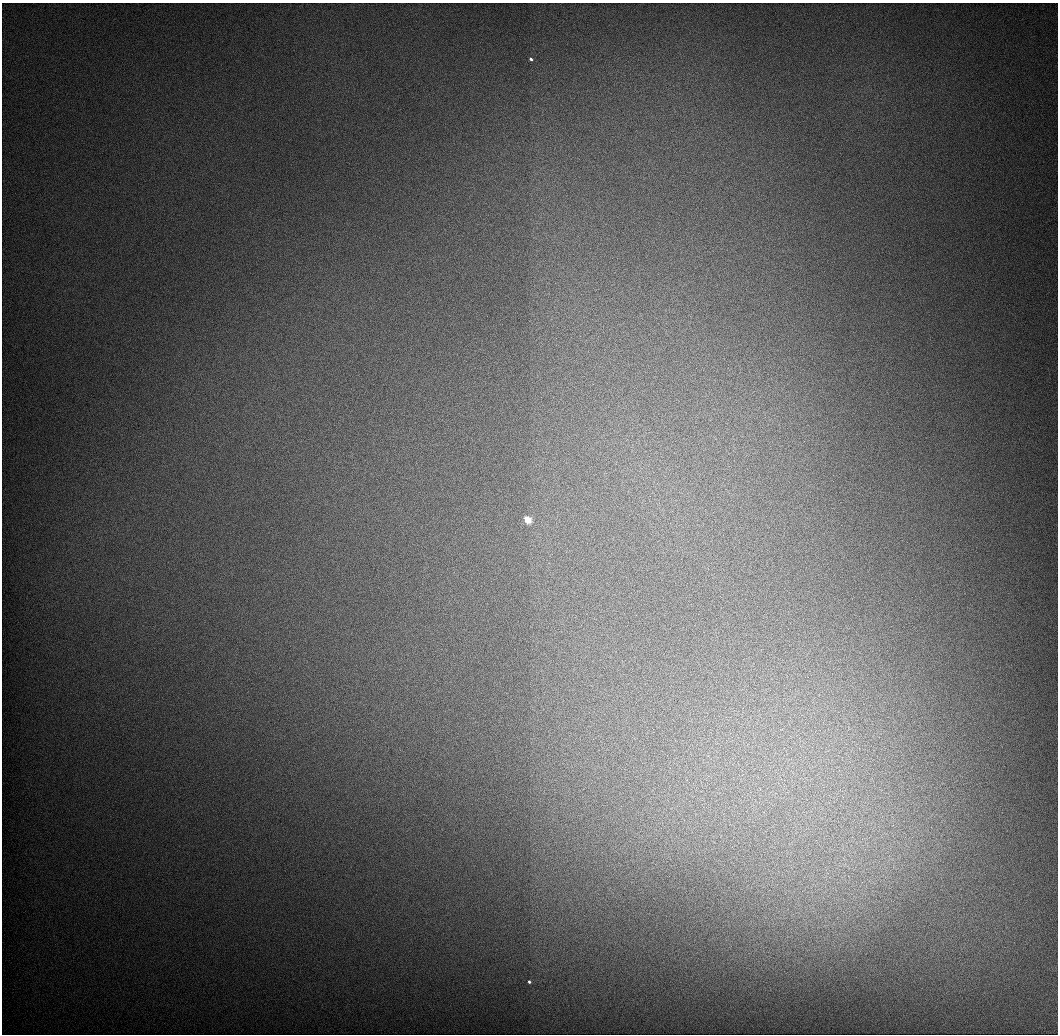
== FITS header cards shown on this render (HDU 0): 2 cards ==
NAXIS1  =                 1056 / Length of Axis 1 (Serial)
NAXIS2  =                 1032 / Length of Axis 2 (Parallel)

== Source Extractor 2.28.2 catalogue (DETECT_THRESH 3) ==
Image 1056 x 1032 px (HDU 0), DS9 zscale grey, 1 PNG px = 1 image px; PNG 1060 x 1036 px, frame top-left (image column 1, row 1032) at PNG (2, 3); no overlay
Background 533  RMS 4.8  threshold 14.4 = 3 sigma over >= 5 px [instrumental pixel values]
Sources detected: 3; all 3 listed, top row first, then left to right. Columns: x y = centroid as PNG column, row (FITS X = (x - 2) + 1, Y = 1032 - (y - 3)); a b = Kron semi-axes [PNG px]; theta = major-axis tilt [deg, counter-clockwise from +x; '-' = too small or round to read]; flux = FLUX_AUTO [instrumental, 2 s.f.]
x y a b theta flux
531 59 4 3 - 1100
528 520 4 3 - 24000
529 982 3 3 - 1200